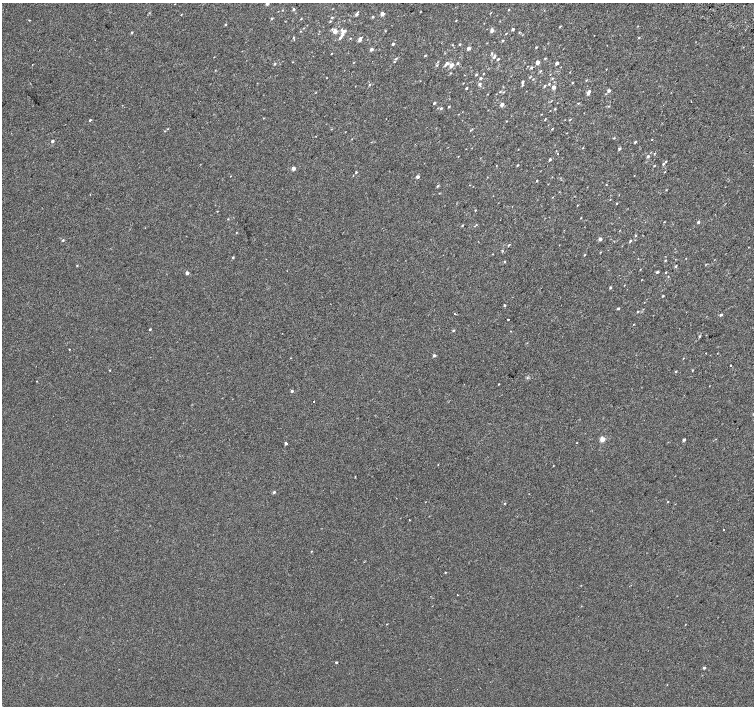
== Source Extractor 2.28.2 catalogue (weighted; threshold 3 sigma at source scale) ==
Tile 10 of 4 x 4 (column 2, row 3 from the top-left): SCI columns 1539-3041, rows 1673-3079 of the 6074 x 6092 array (HDU 1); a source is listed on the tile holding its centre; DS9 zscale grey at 2 x 2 block average (1 PNG px = mean of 2 x 2 image px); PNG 756 x 708 px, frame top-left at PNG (2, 3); no overlay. Shown black and unused: <1% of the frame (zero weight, under 2 of 3 exposures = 2% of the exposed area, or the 3 px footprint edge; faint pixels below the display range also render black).
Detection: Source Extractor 2.28.2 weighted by HDU 2 'WHT'; one run over the whole footprint, this tile lists its part. Background 9.91e-05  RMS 0.0034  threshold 0.0155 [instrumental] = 3 sigma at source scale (4.5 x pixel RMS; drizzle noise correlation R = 1.50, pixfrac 1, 0.0396/0.0396 arcsec/px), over >= 5 px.
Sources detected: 195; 1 cosmic-ray / hot-pixel residue — not listed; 7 inside a brighter listed object's ellipse — not listed separately; the other 187 listed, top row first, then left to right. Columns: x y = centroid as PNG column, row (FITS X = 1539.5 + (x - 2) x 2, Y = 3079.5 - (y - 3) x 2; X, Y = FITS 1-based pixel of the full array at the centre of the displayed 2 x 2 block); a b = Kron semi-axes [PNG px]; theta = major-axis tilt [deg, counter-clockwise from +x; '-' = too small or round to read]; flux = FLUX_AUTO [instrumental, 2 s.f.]
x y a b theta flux
267 4 2 2 - 3.2
294 9 3 2 - 1.3
282 10 2 2 - 0.32
420 12 2 2 - 0.3
356 14 4 2 - 1.9
382 14 2 2 - 6.8
332 17 3 2 - 0.76
373 17 3 2 - 0.89
272 19 3 2 - 0.81
301 19 3 2 - 0.47
29 20 2 2 - 0.8
330 21 3 2 - 0.66
456 21 3 2 - 0.33
225 25 2 2 - 0.54
560 26 3 2 - 0.66
513 29 3 2 - 1.2
492 30 3 2 - 3.6
335 31 3 3 - 6.5
344 31 6 4 9 2
385 31 3 2 - 0.4
132 32 3 2 - 0.63
519 32 3 2 - 0.45
506 33 2 2 - 0.5
341 36 5 3 - 1.4
294 37 3 2 - 0.48
350 38 2 2 - 0.48
639 38 3 2 - 0.53
360 40 3 2 - 3
502 41 3 2 - 0.6
393 44 3 2 - 1.4
459 44 3 2 - 0.62
536 47 2 2 - 0.58
469 48 2 2 - 4.1
371 50 3 3 - 1.9
331 53 3 2 - 0.36
492 53 4 2 - 0.71
425 55 3 2 - 0.78
493 57 4 3 - 0.89
396 58 3 2 - 0.64
498 59 3 2 - 0.78
545 59 3 3 - 0.61
354 62 3 2 - 0.34
394 62 3 3 - 0.53
537 62 2 2 - 5.9
447 63 5 4 - 1.6
457 63 3 2 - 1.2
557 63 2 2 - 3.4
32 64 2 2 - 0.27
275 64 3 2 - 0.71
437 65 3 3 - 0.68
451 65 3 2 - 5.5
531 68 3 2 - 1.2
606 69 2 2 - 0.29
540 71 3 2 - 0.6
483 74 2 2 - 0.42
476 75 3 2 - 0.73
480 78 2 2 - 1.6
552 78 3 2 - 0.7
533 79 2 2 - 0.37
586 80 3 2 - 0.51
522 82 3 2 - 1.1
463 83 3 2 - 0.35
572 83 2 2 - 0.5
370 84 3 2 - 0.67
480 84 4 3 - 1.6
549 84 3 2 - 0.66
522 85 3 2 - 0.59
544 86 3 2 - 0.89
553 87 2 2 - 4.7
466 88 2 2 - 0.96
500 91 3 2 - 0.55
609 91 3 2 - 2
504 92 3 2 - 0.44
588 93 3 3 - 1.6
551 101 3 2 - 0.39
434 103 3 2 - 1.2
578 103 3 2 - 0.52
502 105 3 2 - 4.1
608 106 3 2 - 0.53
449 107 2 2 - 0.81
441 108 3 3 - 1.1
555 109 3 2 - 0.59
263 118 3 2 - 0.28
545 119 4 2 - 0.4
570 119 3 2 - 0.5
90 120 3 2 - 0.88
506 121 2 2 - 0.34
168 129 3 2 - 0.45
472 129 3 2 - 0.37
552 129 3 2 - 0.51
164 131 2 2 - 0.35
566 133 2 2 - 0.27
614 138 3 2 - 0.52
52 141 2 2 - 1.9
635 142 3 2 - 0.91
415 144 2 2 - 0.64
583 147 3 2 - 0.34
518 149 2 2 - 0.24
619 149 3 3 - 1.1
654 153 3 2 - 0.54
648 156 3 2 - 1.5
550 159 3 2 - 1.4
666 161 3 2 - 0.73
663 164 3 2 - 0.66
517 165 3 2 - 0.55
654 166 3 2 - 0.5
293 168 2 2 - 4.4
356 172 2 2 - 0.73
664 172 3 2 - 0.35
353 175 2 2 - 0.33
230 176 2 2 - 0.29
417 177 2 2 - 2.9
537 181 2 2 - 0.68
606 185 2 2 - 0.34
438 186 3 3 - 0.8
666 190 3 2 - 0.33
552 197 2 2 - 0.26
617 203 3 2 - 0.44
577 205 3 2 - 0.34
475 210 2 2 - 0.48
217 211 2 2 - 0.34
581 218 2 2 - 0.38
228 219 3 2 - 0.42
664 222 3 2 - 0.35
698 222 3 2 - 1.3
462 225 3 2 - 0.66
476 225 2 2 - 0.43
620 230 2 2 - 0.27
236 232 3 2 - 0.36
635 235 3 2 - 0.67
600 239 3 3 - 2.7
63 240 3 2 - 0.76
630 241 3 2 - 0.97
509 245 3 2 - 0.54
600 252 3 2 - 0.32
584 255 3 2 - 0.54
233 257 2 2 - 0.94
665 261 3 2 - 0.53
504 262 3 2 - 0.64
77 265 3 2 - 0.47
676 266 3 2 - 0.84
657 272 3 3 - 0.95
666 272 3 2 - 0.54
187 273 2 2 - 3.3
668 276 3 2 - 0.41
610 288 3 2 - 0.93
663 296 3 2 - 0.58
504 305 2 2 - 1.2
618 308 2 2 - 1.1
638 311 3 2 - 0.61
454 314 2 2 - 0.66
721 315 3 2 - 1.3
508 320 2 2 - 1
634 324 2 2 - 0.39
150 329 3 2 - 0.67
453 330 3 3 - 0.76
511 331 2 2 - 0.43
282 333 2 2 - 0.32
699 336 3 3 - 0.73
69 349 2 2 - 0.93
706 353 2 2 - 0.63
434 355 3 2 - 1.8
291 358 2 2 - 0.31
683 358 3 2 - 0.34
731 365 2 2 - 2.3
109 370 2 2 - 0.43
692 370 3 2 - 0.52
676 371 3 2 - 0.56
36 381 2 2 - 0.28
499 384 2 2 - 0.41
292 391 2 2 - 1.7
314 402 2 2 - 1
602 439 3 2 - 13
684 440 2 2 - 2
286 443 2 2 - 3.5
553 466 2 2 - 0.34
274 492 3 3 - 1.2
668 502 2 2 - 0.42
505 503 3 2 - 0.62
409 520 2 2 - 1.1
724 530 2 2 - 1.5
311 551 2 2 - 0.41
445 572 2 2 - 0.46
457 595 2 2 - 1
386 624 2 2 - 0.41
336 662 2 2 - 0.93
704 668 3 2 - 1.3
Isophote crosses this tile's border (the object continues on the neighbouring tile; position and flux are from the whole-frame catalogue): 1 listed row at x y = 267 4
Diffuse or blended objects may show on this block-average render without a row.